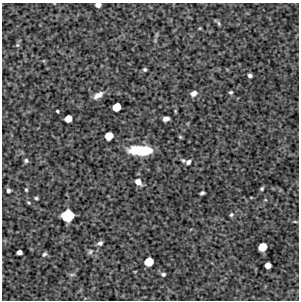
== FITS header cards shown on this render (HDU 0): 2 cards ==
NAXIS1  =                  297 /Length X axis
NAXIS2  =                  298 /Length Y axis

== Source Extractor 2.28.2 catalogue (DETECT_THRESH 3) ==
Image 297 x 298 px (HDU 0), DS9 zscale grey, 1 PNG px = 1 image px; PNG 301 x 302 px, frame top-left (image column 1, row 298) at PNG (2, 3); no overlay
Background 5660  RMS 250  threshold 754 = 3 sigma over >= 5 px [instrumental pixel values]
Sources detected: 36; all 36 listed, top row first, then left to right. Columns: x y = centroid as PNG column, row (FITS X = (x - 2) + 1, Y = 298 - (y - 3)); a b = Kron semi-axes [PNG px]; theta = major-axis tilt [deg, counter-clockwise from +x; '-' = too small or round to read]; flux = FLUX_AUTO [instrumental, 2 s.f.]
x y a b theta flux
98 5 5 4 - 85000
219 23 7 4 -71 24000
17 45 5 5 - 26000
145 69 4 3 - 29000
250 76 4 3 - 43000
231 92 4 4 - 25000
193 93 7 6 - 86000
98 95 12 6 33 100000
116 107 6 6 - 270000
57 111 3 2 - 19000
68 119 6 5 - 200000
166 119 6 4 10 84000
109 136 6 6 - 260000
180 137 5 4 - 20000
140 150 20 8 -1 770000
26 160 5 5 - 33000
183 160 5 4 - 25000
188 162 6 4 41 50000
138 182 7 6 - 120000
262 188 4 3 - 24000
8 190 4 4 - 40000
26 190 4 3 - 19000
202 193 4 3 - 31000
36 198 4 3 - 24000
231 215 6 4 58 28000
67 216 9 8 - 800000
295 222 5 3 - 16000
100 243 6 5 - 49000
262 247 7 6 - 300000
19 252 5 4 - 77000
90 252 7 5 58 34000
44 254 6 5 - 31000
149 262 7 6 - 360000
268 265 5 5 - 130000
72 274 8 4 8 27000
163 274 5 4 - 36000
At the frame edge (FLAGS 8, measured only in part): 1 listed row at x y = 98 5